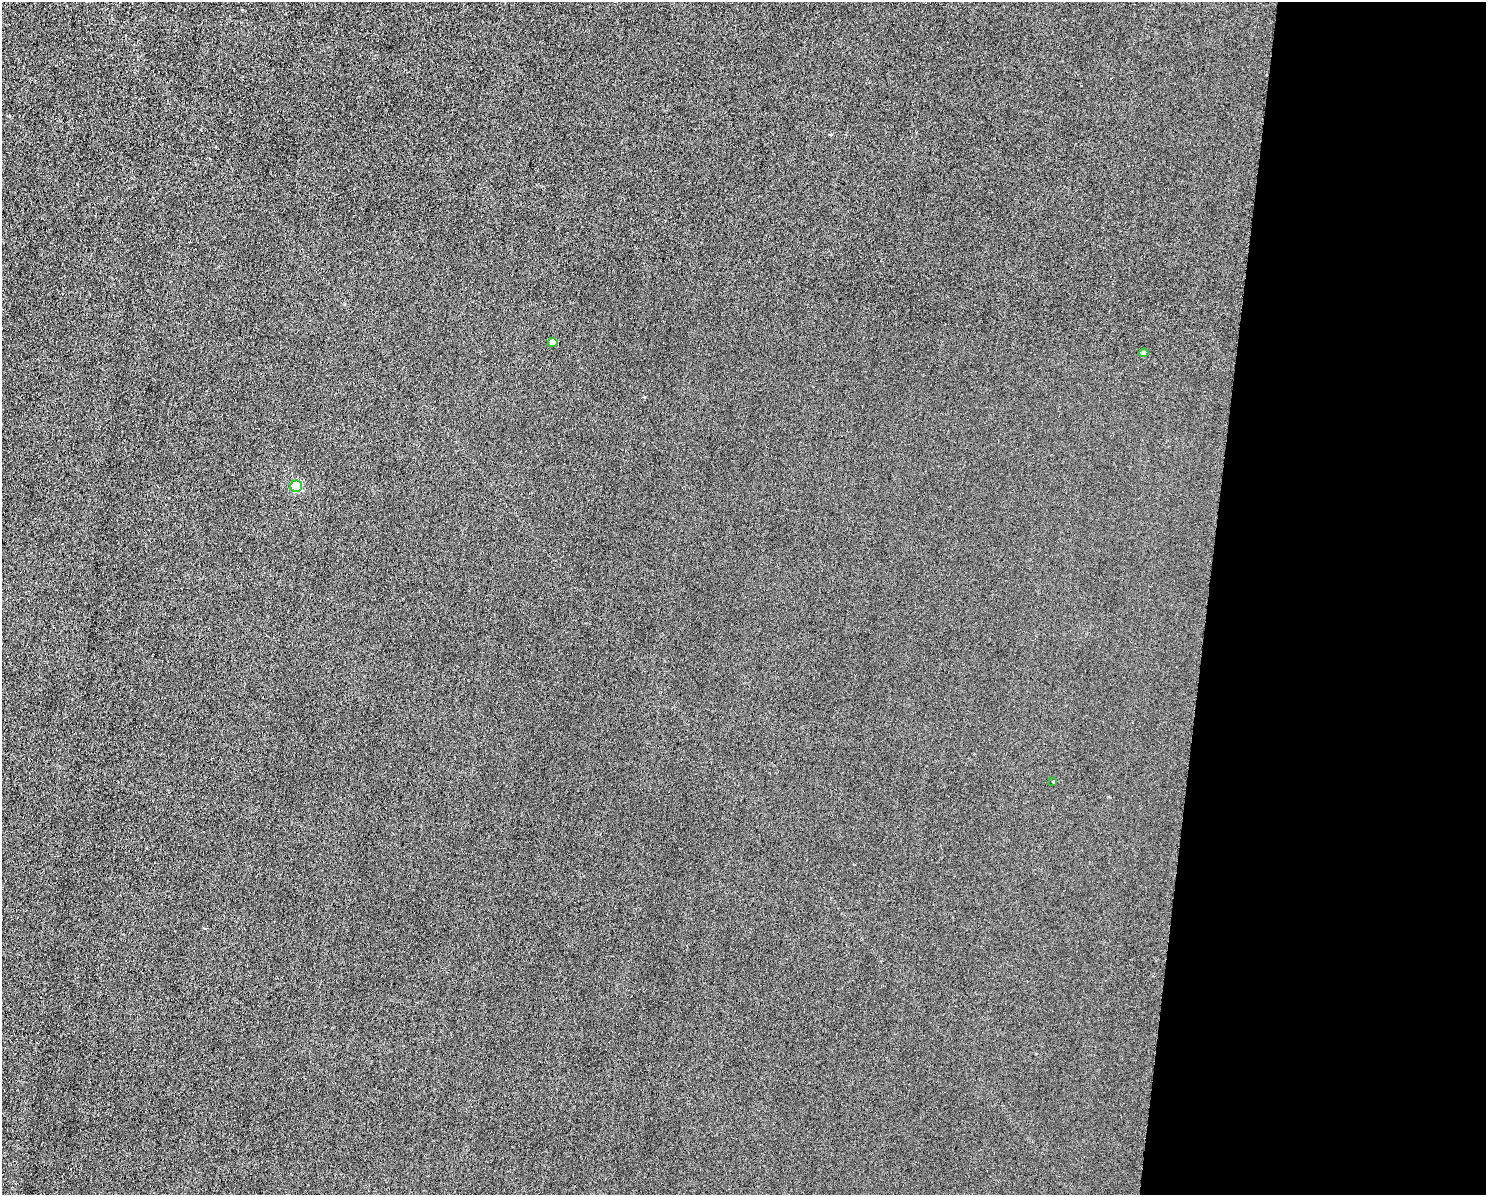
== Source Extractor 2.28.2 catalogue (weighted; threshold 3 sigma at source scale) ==
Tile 9 of 3 x 4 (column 3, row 3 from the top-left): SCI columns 3199-4682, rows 1198-2390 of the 4800 x 4779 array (HDU 1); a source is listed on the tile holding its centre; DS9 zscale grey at full resolution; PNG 1488 x 1197 px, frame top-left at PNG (2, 2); each listed source drawn as its Kron ellipse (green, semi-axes under 4 px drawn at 4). Shown black and unused: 19% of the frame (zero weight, under 3 of 6 exposures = <1% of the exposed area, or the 3 px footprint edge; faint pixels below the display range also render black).
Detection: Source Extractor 2.28.2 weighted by HDU 2 'WHT'; one run over the whole footprint, this tile lists its part. Background 0.00826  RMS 0.0031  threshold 0.0128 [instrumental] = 3 sigma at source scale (4.09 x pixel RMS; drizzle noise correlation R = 1.36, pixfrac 0.8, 0.05/0.05 arcsec/px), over >= 5 px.
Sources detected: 4; all 4 listed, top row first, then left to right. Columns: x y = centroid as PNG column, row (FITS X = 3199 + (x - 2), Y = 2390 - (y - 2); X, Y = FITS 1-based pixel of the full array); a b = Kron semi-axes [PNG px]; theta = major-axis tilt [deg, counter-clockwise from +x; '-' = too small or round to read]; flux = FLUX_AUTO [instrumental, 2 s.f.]
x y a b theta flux
553 342 4 4 - 1.9
1144 353 4 4 - 0.7
296 486 6 5 - 19
1053 782 3 3 - 0.23